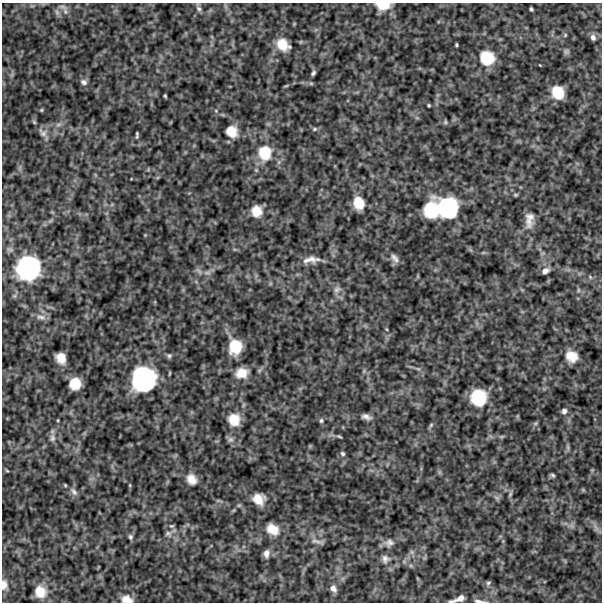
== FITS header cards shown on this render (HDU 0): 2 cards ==
NAXIS1  =                  600
NAXIS2  =                  600

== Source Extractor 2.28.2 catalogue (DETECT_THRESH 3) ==
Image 600 x 600 px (HDU 0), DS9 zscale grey, 1 PNG px = 1 image px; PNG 604 x 604 px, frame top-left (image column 1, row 600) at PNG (2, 3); no overlay
Background 500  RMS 130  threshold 388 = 3 sigma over >= 5 px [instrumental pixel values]
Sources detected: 93; all 93 listed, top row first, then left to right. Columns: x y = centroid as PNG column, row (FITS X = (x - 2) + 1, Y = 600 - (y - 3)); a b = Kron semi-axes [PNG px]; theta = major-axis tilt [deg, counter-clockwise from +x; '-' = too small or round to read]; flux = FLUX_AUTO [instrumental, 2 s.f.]
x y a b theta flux
383 5 16 9 -2 1.4e+05
63 7 12 5 -17 3.0e+04
199 9 9 6 -45 2.6e+04
531 9 4 3 - 1.4e+04
57 12 7 6 - 2.2e+04
565 35 6 4 47 1.0e+04
593 37 8 6 -66 3.2e+04
283 44 16 12 -39 1.5e+05
456 45 3 3 - 1.0e+04
566 52 7 7 - 2.0e+04
487 58 15 14 - 2.4e+05
313 73 6 3 52 1.8e+04
84 82 9 7 -24 3.2e+04
311 83 6 4 -1 1.2e+04
558 92 11 10 - 1.9e+05
165 96 3 3 - 1.0e+04
429 105 3 3 - 9.8e+03
41 110 5 4 - 1.0e+04
216 111 5 3 - 8.7e+03
34 122 6 5 - 1.3e+04
445 122 6 5 - 1.3e+04
58 124 9 5 19 2.8e+04
315 129 6 4 21 1.4e+04
232 131 13 11 -43 1.3e+05
43 133 15 9 -44 5.6e+04
137 135 6 3 87 1.4e+04
265 153 20 17 -88 2.6e+05
516 195 5 4 - 1.1e+04
359 203 12 10 -73 1.4e+05
448 208 22 20 -48 7.0e+05
431 210 16 13 -83 3.3e+05
257 211 13 12 - 1.2e+05
529 220 23 11 84 9.5e+04
145 235 4 4 - 6.9e+03
395 258 14 7 -51 4.4e+04
312 259 19 8 -10 6.6e+04
306 260 12 8 24 4.6e+04
28 268 24 23 - 9.3e+05
545 271 9 6 31 4.2e+04
207 273 12 5 5 3.2e+04
590 277 6 4 -48 1.2e+04
337 290 10 7 40 3.6e+04
578 290 6 4 90 1.3e+04
41 317 15 7 -6 4.2e+04
386 329 5 3 - 8.9e+03
235 347 14 12 90 2.3e+05
169 356 7 6 - 1.9e+04
572 356 13 11 -33 1.3e+05
61 358 10 8 -60 9.9e+04
418 369 6 4 -18 1.4e+04
242 373 16 13 15 1.2e+05
144 379 23 22 - 1.0e+06
75 384 10 10 - 1.5e+05
478 397 14 13 - 3.5e+05
564 411 7 6 - 2.8e+04
366 417 11 6 -17 4.2e+04
234 419 13 12 - 1.4e+05
58 420 5 3 - 7.2e+03
321 420 6 6 - 1.8e+04
535 423 6 4 1 1.2e+04
431 425 7 4 46 1.5e+04
339 436 6 3 -21 1.2e+04
502 436 7 4 19 1.2e+04
52 438 10 8 -89 4.0e+04
230 440 8 7 - 2.7e+04
568 447 9 4 -82 1.8e+04
343 454 6 5 - 1.7e+04
7 471 6 3 -20 8.9e+03
552 475 6 4 -31 1.6e+04
191 479 12 10 -57 8.4e+04
65 485 5 3 - 8.8e+03
130 485 5 3 - 7.7e+03
74 492 11 6 -53 3.2e+04
510 494 8 4 70 1.6e+04
497 498 8 5 -31 2.0e+04
259 499 12 11 - 1.1e+05
171 526 7 5 1 1.3e+04
596 528 12 5 -67 3.3e+04
272 529 15 12 -37 1.2e+05
168 534 9 7 -15 3.0e+04
130 537 7 5 -75 1.9e+04
317 541 18 4 -10 3.0e+04
389 543 13 10 5 4.9e+04
412 552 7 4 -71 1.7e+04
266 553 9 6 85 4.6e+04
385 559 11 9 -84 4.2e+04
488 583 7 5 28 1.6e+04
4 585 12 7 -88 5.5e+04
333 588 8 6 -55 4.1e+04
40 592 13 12 - 1.4e+05
127 599 13 9 -14 7.7e+04
458 599 14 5 20 5.7e+04
479 601 15 4 -6 2.9e+04
At the frame edge (FLAGS 8, measured only in part): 5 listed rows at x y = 383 5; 4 585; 127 599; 458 599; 479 601